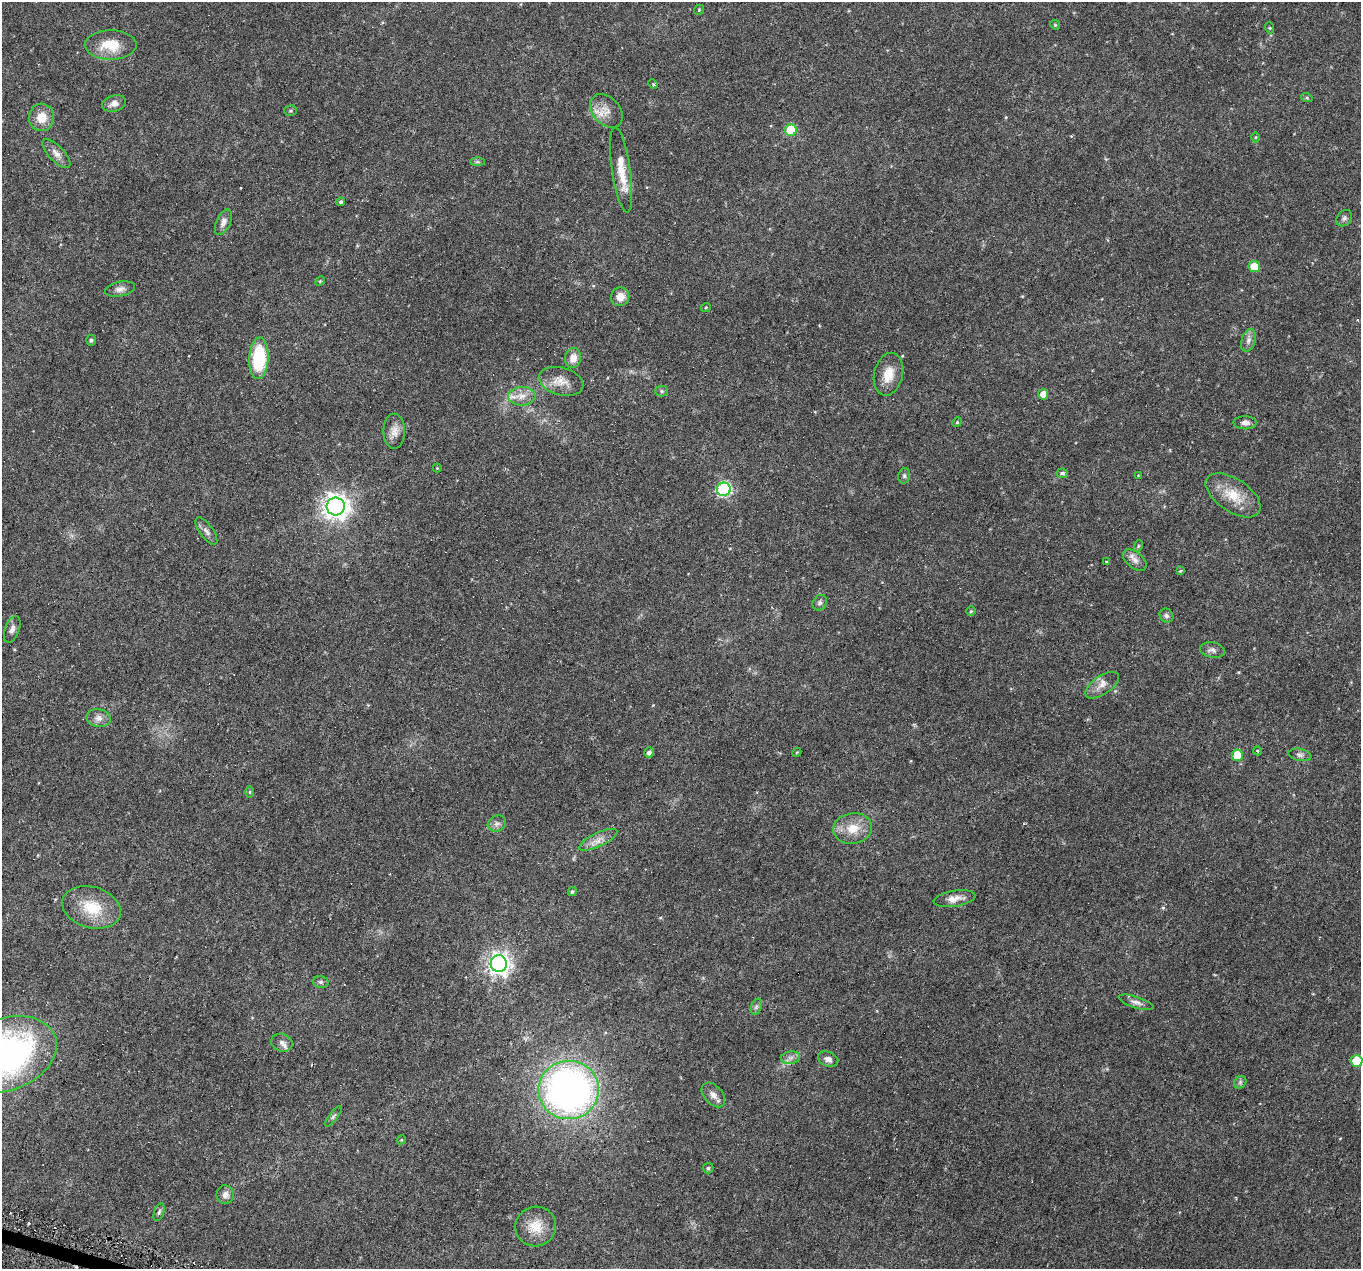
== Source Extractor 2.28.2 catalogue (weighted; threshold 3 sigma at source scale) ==
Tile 7 of 4 x 4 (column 3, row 2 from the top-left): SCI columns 2717-4075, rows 2761-4027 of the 5438 x 5586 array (HDU 1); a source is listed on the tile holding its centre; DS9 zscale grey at full resolution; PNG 1363 x 1271 px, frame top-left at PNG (2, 2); each listed source drawn as its Kron ellipse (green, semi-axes under 4 px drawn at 4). Shown black and unused: <1% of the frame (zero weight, under 3 of 6 exposures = <1% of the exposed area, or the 3 px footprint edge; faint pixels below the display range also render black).
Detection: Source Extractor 2.28.2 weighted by HDU 2 'WHT'; one run over the whole footprint, this tile lists its part. Background 0.0422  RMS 0.0024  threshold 0.00978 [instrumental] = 3 sigma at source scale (4.09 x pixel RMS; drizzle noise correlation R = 1.36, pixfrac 0.8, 0.0396/0.0396 arcsec/px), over >= 5 px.
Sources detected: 88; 4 cosmic-ray / hot-pixel residue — neither listed nor drawn; the other 84 listed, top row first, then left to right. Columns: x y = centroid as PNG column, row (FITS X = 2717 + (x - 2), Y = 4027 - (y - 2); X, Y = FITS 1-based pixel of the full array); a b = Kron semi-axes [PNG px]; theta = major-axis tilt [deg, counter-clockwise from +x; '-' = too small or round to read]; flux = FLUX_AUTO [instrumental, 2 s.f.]
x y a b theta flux
699 10 5 4 - 0.26
1055 25 5 4 - 0.23
1270 28 6 3 -71 0.19
111 45 26 15 0 5.2
653 84 5 3 - 0.22
1307 98 6 4 -19 0.25
114 104 12 8 15 1.3
291 111 6 5 - 0.38
606 111 19 13 -46 2.7
41 117 14 12 83 3.1
791 130 6 6 - 9.1
1256 137 5 3 - 0.21
56 153 19 7 -46 1.4
477 162 7 4 0 0.38
621 170 43 9 -82 4.5
341 202 4 4 - 0.39
1344 218 9 7 49 0.59
223 222 14 7 65 1.1
1254 266 6 5 - 4.1
320 281 5 4 - 0.23
120 289 15 7 12 1.2
620 297 9 9 - 2.2
706 307 5 3 - 0.19
91 340 5 4 - 0.35
1248 340 12 7 73 0.99
259 358 21 9 87 14
573 358 10 8 78 2
888 374 22 14 77 3.7
561 381 23 13 -15 2.9
662 391 6 5 - 0.38
1043 394 5 5 - 1.9
522 396 13 9 2 2.1
957 422 5 4 - 0.26
1245 423 11 6 0 1
394 431 17 11 -90 1.9
437 468 4 4 - 0.2
1062 473 5 5 - 0.56
1138 475 3 2 - 0.19
904 476 8 6 77 0.47
724 489 7 6 - 36
1233 495 31 16 -34 5.7
336 506 9 9 - 190
206 531 16 6 -54 1
1138 546 6 3 72 0.23
1135 560 14 8 -39 1.3
1106 561 3 2 - 0.27
1181 571 4 3 - 0.38
820 603 8 6 57 0.59
971 611 5 4 - 0.28
1166 616 7 6 - 0.58
12 629 14 7 70 1
1212 650 12 7 -9 0.97
1102 685 19 9 34 1.9
98 718 12 9 -13 1.3
1257 751 4 4 - 0.24
649 752 5 5 - 0.81
797 752 5 3 - 0.21
1237 755 5 5 - 5.3
1300 755 11 6 -11 0.75
250 792 6 4 89 0.25
497 824 9 7 27 0.83
853 828 19 15 8 4.2
598 840 21 7 25 1.8
572 892 5 4 - 0.38
954 899 21 8 9 1.9
91 907 30 20 -16 7.2
499 964 8 8 - 140
321 982 8 6 -15 0.5
1136 1002 18 5 -18 1.1
756 1006 8 5 70 0.56
282 1043 11 8 -19 1.2
6 1054 52 36 20 77
790 1058 10 6 7 0.93
828 1059 10 7 -21 1
1357 1061 6 6 - 7.6
1240 1082 7 5 48 0.42
569 1090 30 29 - 98
713 1095 14 9 -48 1.4
333 1116 12 3 52 0.45
401 1140 5 3 - 0.2
708 1168 5 5 - 0.34
225 1195 9 8 - 1.1
159 1212 9 5 72 0.47
536 1226 20 19 - 4.3
Isophote crosses this tile's border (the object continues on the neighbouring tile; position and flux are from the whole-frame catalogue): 2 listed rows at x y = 6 1054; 1357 1061